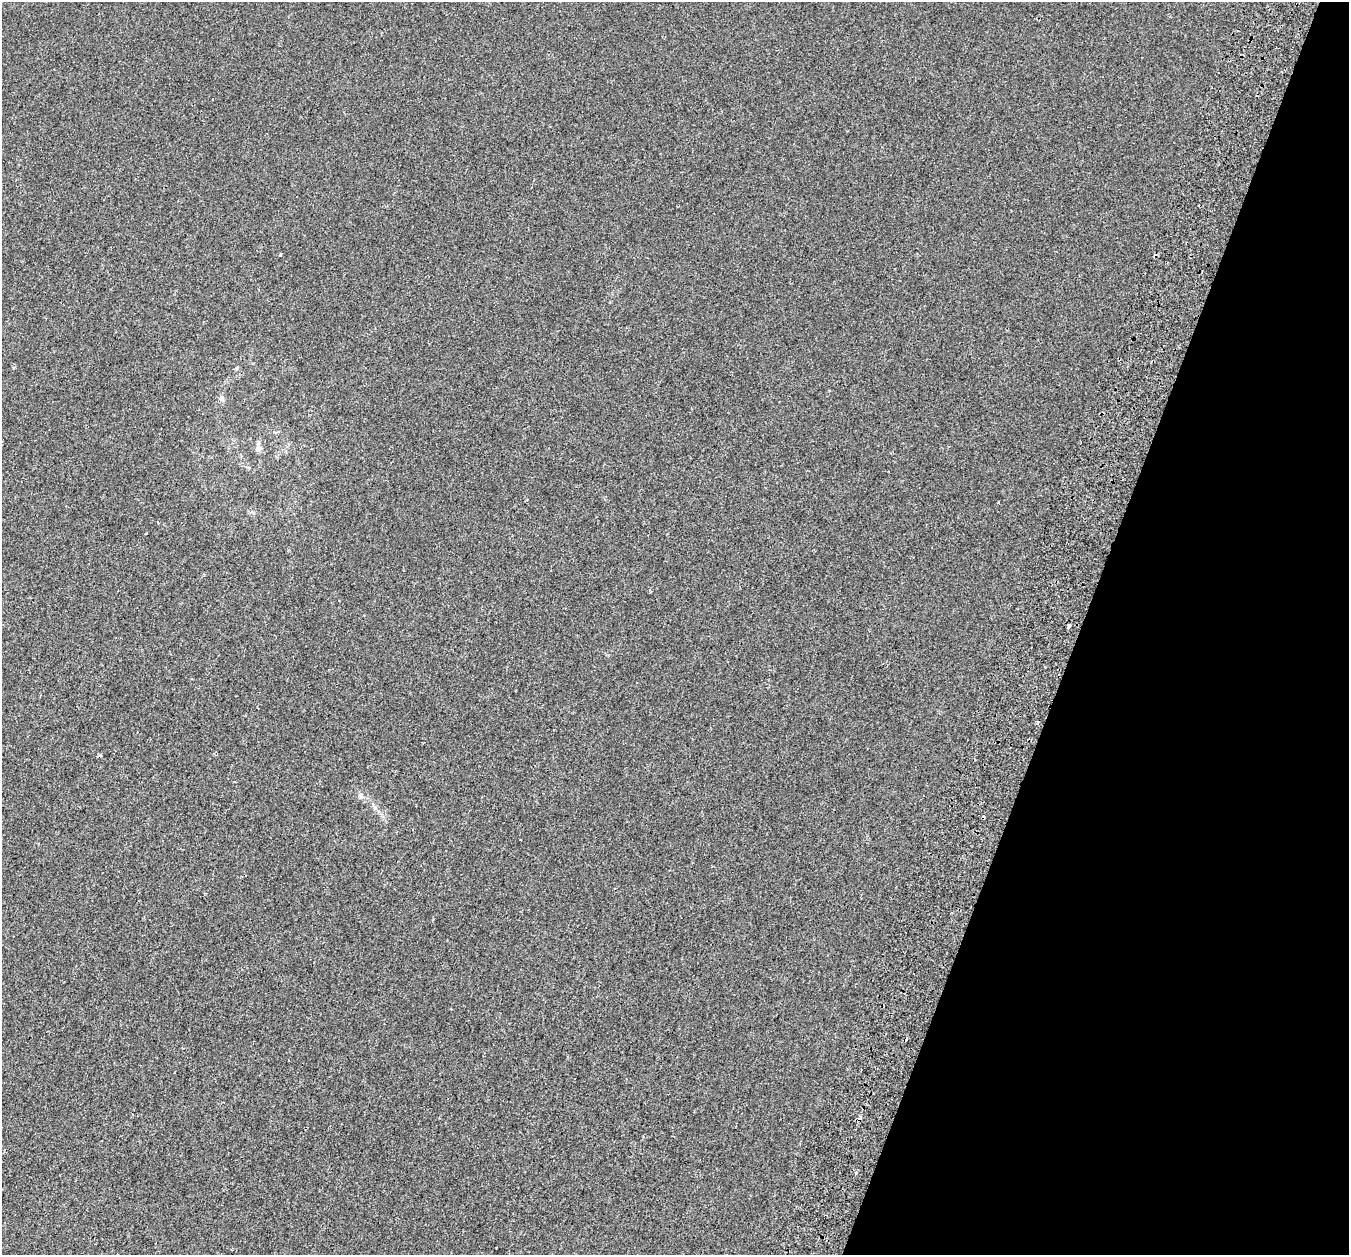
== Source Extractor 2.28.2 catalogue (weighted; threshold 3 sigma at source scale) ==
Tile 8 of 4 x 4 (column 4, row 2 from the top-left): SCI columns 4144-5490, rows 2903-4155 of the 5583 x 5743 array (HDU 1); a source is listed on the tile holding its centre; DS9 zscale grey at full resolution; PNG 1351 x 1257 px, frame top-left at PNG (2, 2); no overlay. Shown black and unused: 20% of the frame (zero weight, under 2 of 3 exposures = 7% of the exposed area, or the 3 px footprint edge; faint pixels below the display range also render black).
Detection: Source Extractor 2.28.2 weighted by HDU 2 'WHT'; one run over the whole footprint, this tile lists its part. Background 2.12e-04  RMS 0.0045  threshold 0.0204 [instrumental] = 3 sigma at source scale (4.5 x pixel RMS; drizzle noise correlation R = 1.50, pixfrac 1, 0.0396/0.0396 arcsec/px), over >= 5 px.
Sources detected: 8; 3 cosmic-ray / hot-pixel residue — not listed; the other 5 listed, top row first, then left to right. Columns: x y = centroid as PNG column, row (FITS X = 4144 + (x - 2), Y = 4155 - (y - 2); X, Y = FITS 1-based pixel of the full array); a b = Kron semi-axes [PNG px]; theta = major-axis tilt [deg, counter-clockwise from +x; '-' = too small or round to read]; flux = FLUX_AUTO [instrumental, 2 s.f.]
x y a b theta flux
280 254 3 2 - 0.51
222 398 8 6 -56 1
258 448 7 6 - 2
1069 626 4 3 - 9.9
856 1173 4 3 - 0.41